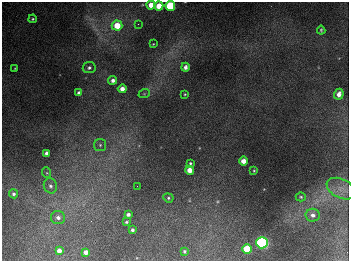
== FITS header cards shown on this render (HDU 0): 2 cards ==
NAXIS1  =                  347
NAXIS2  =                  259

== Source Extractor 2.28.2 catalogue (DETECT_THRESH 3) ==
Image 347 x 259 px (HDU 0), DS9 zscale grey, 1 PNG px = 1 image px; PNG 351 x 263 px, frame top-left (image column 1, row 259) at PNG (2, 2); each listed source drawn as its Kron ellipse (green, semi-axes under 4 px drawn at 4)
Background 673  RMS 50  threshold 150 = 3 sigma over >= 5 px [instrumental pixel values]
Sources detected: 40; all 40 listed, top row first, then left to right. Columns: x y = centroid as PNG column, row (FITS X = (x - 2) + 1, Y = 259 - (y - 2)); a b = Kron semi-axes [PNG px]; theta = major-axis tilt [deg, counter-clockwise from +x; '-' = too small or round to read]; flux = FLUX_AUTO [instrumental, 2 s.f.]
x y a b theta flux
151 5 4 4 - 44000
159 6 4 4 - 63000
170 6 5 5 - 260000
33 19 4 3 - 4100
138 24 3 2 - 3000
117 25 5 5 - 77000
321 30 4 3 - 4700
153 44 3 2 - 2400
185 67 4 4 - 13000
15 68 3 2 - 2600
89 68 6 5 - 9000
113 80 4 4 - 13000
122 89 4 4 - 23000
79 93 4 4 - 13000
144 94 6 3 19 3600
185 94 3 3 - 3000
339 94 5 4 - 20000
100 145 6 6 - 6900
47 153 4 4 - 16000
243 161 4 4 - 36000
190 163 3 3 - 5000
190 170 4 4 - 41000
254 171 3 2 - 3200
47 173 5 3 - 3400
50 186 8 6 -69 11000
137 186 2 2 - 1300
341 189 15 9 -26 31000
13 194 4 4 - 7600
301 197 5 4 - 4200
168 198 5 4 - 5400
128 214 4 3 - 11000
313 215 7 6 - 16000
58 217 7 6 - 15000
126 222 3 3 - 5000
132 230 3 3 - 8200
262 243 6 5 - 870000
247 249 5 5 - 120000
59 251 4 4 - 19000
184 251 4 4 - 6100
86 252 4 4 - 20000
At the frame edge (FLAGS 8, measured only in part): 2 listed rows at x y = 151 5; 170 6